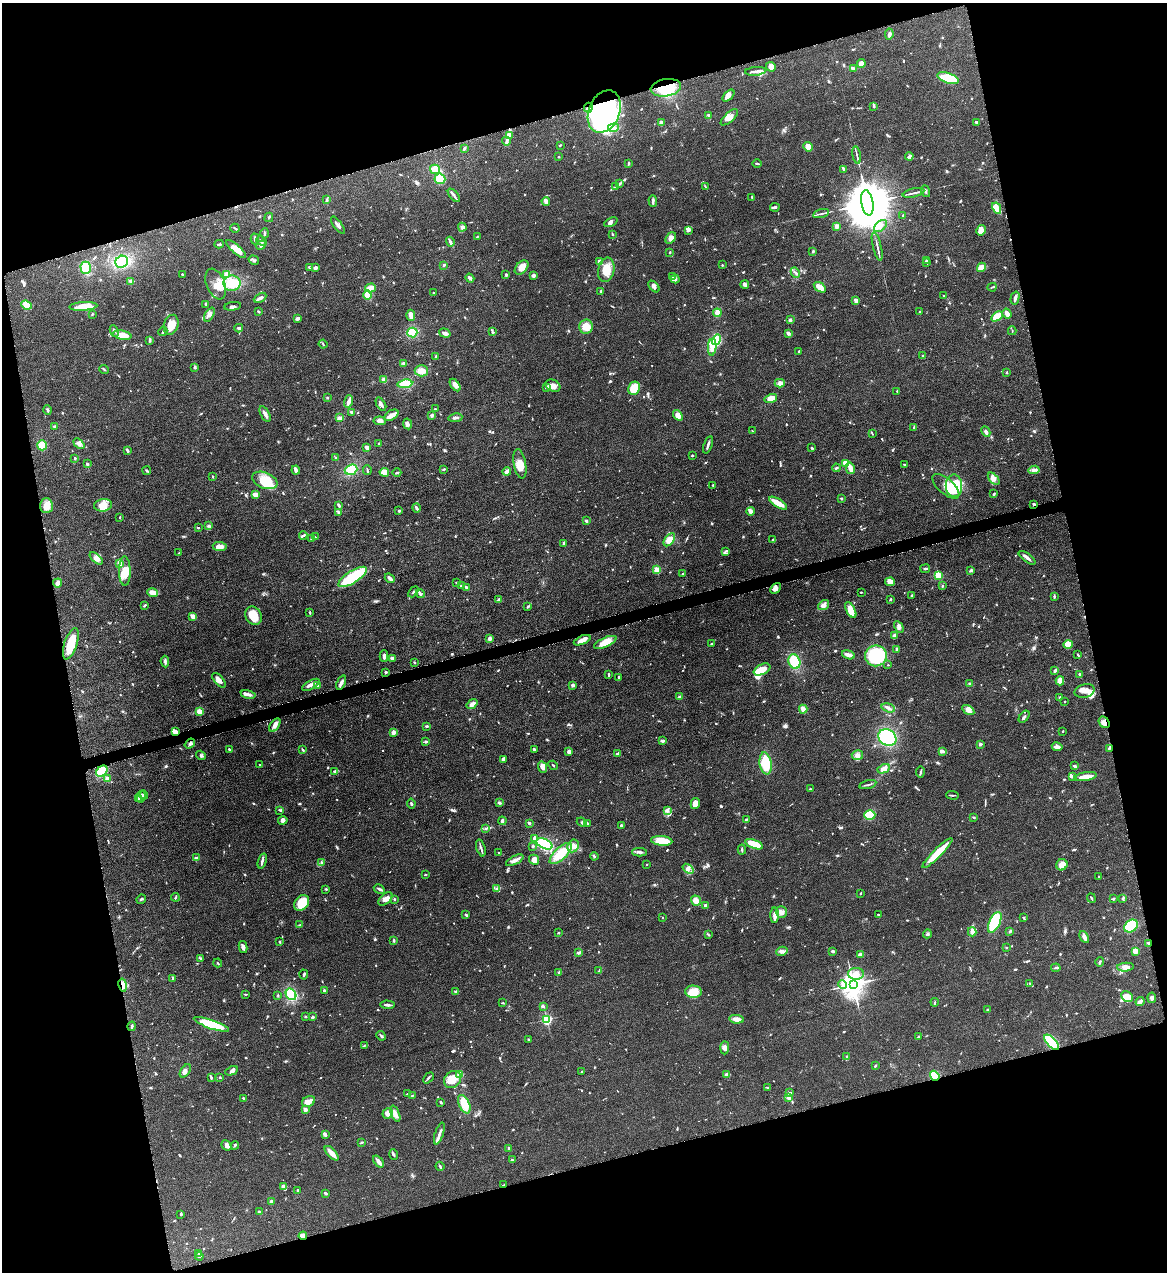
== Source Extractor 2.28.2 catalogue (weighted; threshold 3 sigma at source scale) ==
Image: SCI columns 263-4921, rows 2-5079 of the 5065 x 5080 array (HDU 1 of 3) = the unmasked area's bounding box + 8 px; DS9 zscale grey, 4 x 4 block average (1 PNG px = mean of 4 x 4 image px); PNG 1169 x 1274 px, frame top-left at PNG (2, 3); each listed source drawn as its Kron ellipse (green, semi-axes under 4 px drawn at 4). Shown black and unused: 31% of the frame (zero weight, under 4 of 8 exposures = <1% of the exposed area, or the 3 px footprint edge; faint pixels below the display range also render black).
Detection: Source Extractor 2.28.2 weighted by HDU 2 'WHT'. Background 0.0459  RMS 0.0034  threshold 0.0141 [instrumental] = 3 sigma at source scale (4.09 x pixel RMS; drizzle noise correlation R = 1.36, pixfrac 0.8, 0.05/0.05 arcsec/px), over >= 5 px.
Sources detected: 1126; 1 too faint to see at this stretch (4 x 4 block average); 5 inside a brighter object's white glare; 1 cosmic-ray / hot-pixel residue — neither listed nor drawn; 33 coinciding with a brighter row at this scale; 68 inside a brighter listed object's ellipse — not listed separately; of the other 1018, all 500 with FLUX_AUTO >= 1.64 (the completeness limit of this list) listed and drawn (518 fainter detections not listed), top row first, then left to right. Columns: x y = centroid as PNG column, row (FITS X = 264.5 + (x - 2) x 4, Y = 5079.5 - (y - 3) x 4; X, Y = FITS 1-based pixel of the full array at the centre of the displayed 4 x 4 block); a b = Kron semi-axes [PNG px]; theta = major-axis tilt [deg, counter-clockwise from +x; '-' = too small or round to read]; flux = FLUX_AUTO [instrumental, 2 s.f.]
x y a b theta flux
889 34 6 3 82 5.2
861 63 4 4 - 8.9
771 67 5 4 - 9.2
853 68 4 2 - 7.9
755 71 10 3 5 7.3
948 78 11 5 -19 64
666 88 15 8 8 68
728 96 7 3 46 16
874 106 3 2 - 2.1
588 108 5 3 - 6
604 112 22 15 67 430
709 115 3 2 - 1.8
729 117 11 5 41 14
977 122 3 2 - 3.3
661 123 3 3 - 7.8
613 128 5 3 - 6.2
509 135 3 2 - 2.4
506 141 4 4 - 4.6
560 145 2 2 - 1.8
808 147 5 4 - 20
464 148 4 2 - 2.1
857 155 8 2 -79 4
909 156 4 2 - 4.1
558 157 3 2 - 2.1
628 163 3 2 - 2.8
757 164 4 2 - 2.2
435 169 5 4 - 26
843 169 2 2 - 3.3
440 179 5 5 - 35
619 184 3 3 - 3
616 186 3 2 - 2
705 186 4 2 - 1.8
925 191 6 2 -71 3.3
914 193 11 2 14 4.7
454 195 8 2 -52 4.7
752 197 3 2 - 2.9
327 200 3 2 - 4.2
546 201 4 2 - 9.4
653 201 6 3 -88 4
867 203 13 6 -80 25000
775 207 5 2 - 4.9
997 208 6 3 -62 38
821 213 8 2 16 3.6
903 215 2 2 - 2.1
269 217 5 2 - 2
611 222 7 3 25 5.9
338 225 10 2 -53 6.4
836 226 3 3 - 6.9
880 226 7 4 41 8.7
462 227 4 3 - 4.5
235 228 5 2 - 2.6
688 230 4 3 - 4.6
981 230 5 5 - 14
264 233 5 2 - 3.9
612 234 2 2 - 2.4
477 237 3 2 - 1.9
671 238 6 4 51 9.3
255 239 5 2 - 4.4
261 241 6 2 -41 3.7
450 242 5 3 - 4.7
219 244 4 2 - 3.4
261 245 5 3 - 5.4
877 246 15 2 -77 5.9
236 249 12 4 -42 20
813 251 3 3 - 2.2
670 252 2 2 - 2.7
254 260 5 3 - 3.1
599 261 3 3 - 4.8
926 261 3 2 - 2
122 262 6 5 - 72
927 263 2 2 - 1.9
444 265 3 2 - 2.2
722 265 2 2 - 1.8
310 267 3 2 - 3.2
522 267 8 5 46 18
981 267 5 4 - 15
86 268 6 5 - 37
315 268 2 2 - 7.6
606 270 12 8 77 30
795 273 5 2 - 3.5
182 274 2 2 - 2.4
227 274 4 3 - 11
506 275 3 2 - 3
533 275 4 3 - 5.2
672 277 3 2 - 4.6
470 278 5 2 - 6.3
675 279 4 3 - 4.3
131 281 3 3 - 5.3
232 283 8 7 - 37
216 284 16 9 -68 20
745 284 4 3 - 5.4
654 286 7 3 -46 6.2
820 287 6 3 -34 18
992 287 4 2 - 1.8
370 288 5 3 - 15
601 291 2 2 - 3.2
434 293 3 2 - 2.3
368 295 4 4 - 15
943 296 2 2 - 1.8
260 298 7 3 30 7.8
1015 298 7 2 75 8.3
856 300 4 2 - 9.9
206 304 3 2 - 2
26 305 5 4 - 24
83 306 14 4 4 28
233 306 8 2 9 4.3
258 311 2 2 - 2.7
920 312 2 2 - 2.9
717 313 4 3 - 16
92 314 2 2 - 2
1007 314 5 2 - 19
209 315 8 4 62 7.8
411 315 5 3 - 9.9
997 316 6 3 34 48
297 318 3 2 - 9.1
790 320 3 2 - 5.6
171 325 10 7 73 26
586 327 7 7 - 21
239 328 4 3 - 2.9
114 331 6 2 -65 3.6
163 331 5 2 - 3.9
1012 331 4 2 - 1.6
412 332 5 5 - 41
493 332 3 2 - 2.7
445 333 6 3 -17 7.6
788 333 3 3 - 5.8
122 335 9 4 -11 30
149 340 3 2 - 4.2
716 340 5 4 - 44
323 344 4 2 - 2.1
712 347 8 4 85 20
799 351 2 2 - 1.9
436 356 3 2 - 1.7
922 356 2 2 - 2.1
404 363 3 2 - 4.9
195 367 3 3 - 2.5
104 369 5 2 - 2.6
421 371 7 5 -2 18
1007 372 2 2 - 1.9
384 380 3 2 - 13
780 383 5 3 - 6.7
405 384 7 4 7 28
455 385 7 4 -56 11
553 386 8 5 -24 15
546 387 3 2 - 2.8
634 388 7 5 66 48
897 391 2 2 - 1.9
327 398 2 2 - 2.5
771 398 6 3 15 15
349 401 6 3 72 8.6
381 404 7 2 -59 6.1
435 409 3 2 - 2
47 410 4 2 - 2.5
351 412 3 2 - 4.5
265 414 9 3 -62 7.3
391 415 8 4 33 10
678 415 6 4 -51 15
432 416 3 2 - 3.4
340 418 3 2 - 7.9
455 418 7 2 8 4.8
380 421 6 4 -7 9.6
407 424 5 3 - 6.3
55 426 2 2 - 5.9
914 428 4 2 - 3.9
752 431 2 2 - 1.8
986 432 5 3 - 5.7
872 433 4 2 - 1.8
379 443 2 2 - 3
79 444 6 4 -41 6.4
42 445 5 5 - 36
708 445 9 2 72 6
367 447 4 3 - 8.4
812 448 3 2 - 3.2
127 450 3 2 - 6.1
692 455 2 2 - 7.5
75 458 2 2 - 7.4
335 458 3 2 - 2.5
846 463 4 2 - 21
87 464 3 3 - 2.7
520 464 15 6 -79 24
904 464 2 2 - 2.1
836 468 4 2 - 2.6
850 468 6 4 -78 11
444 469 3 2 - 2.1
296 470 4 2 - 11
351 470 6 5 - 33
367 470 5 2 - 2
1034 470 5 3 - 5.3
147 471 4 2 - 2.5
507 471 4 3 - 12
384 472 5 4 - 23
397 473 4 2 - 3.3
212 476 2 2 - 2
994 479 7 4 -47 9.2
265 480 13 8 -21 43
713 485 2 2 - 5
946 486 16 7 -40 26
954 486 11 8 90 99
256 494 4 2 - 14
994 494 3 2 - 2.1
841 498 2 2 - 2.4
778 503 10 3 -31 26
1034 504 3 2 - 5.8
103 505 9 6 8 26
339 505 4 2 - 4.1
46 506 7 6 - 17
416 508 5 2 - 7
399 511 2 2 - 11
751 511 4 3 - 9.3
338 512 4 3 - 2.9
120 517 3 2 - 1.7
586 521 2 2 - 9.1
209 526 3 2 - 2.2
198 528 2 2 - 2.3
303 535 4 3 - 3.5
315 537 2 2 - 1.6
311 539 2 2 - 3
669 540 7 4 53 19
773 540 2 2 - 2.2
563 544 4 2 - 4.7
220 547 7 4 -7 15
725 552 3 2 - 2.2
179 553 4 2 - 2.2
96 558 8 3 -43 8
1027 558 10 2 -36 8.8
120 563 4 3 - 13
925 569 5 2 - 2.7
657 570 2 2 - 93
971 570 2 2 - 6.5
125 571 14 6 -89 23
682 574 2 2 - 2.3
938 575 2 2 - 100
353 577 16 6 32 110
390 578 5 2 - 9.4
890 582 5 4 - 16
58 583 4 3 - 9.8
457 583 3 2 - 3.1
461 586 2 2 - 3.8
942 586 2 2 - 2.5
466 587 4 3 - 3.3
775 588 6 4 46 9
152 592 5 3 - 21
413 592 6 2 46 2.8
861 592 2 2 - 1.7
420 594 4 2 - 3.9
912 596 3 2 - 3.8
1054 597 3 2 - 2.9
499 599 3 2 - 3.8
890 599 2 2 - 2.4
145 605 4 2 - 2.1
824 605 6 4 38 9.8
528 607 3 2 - 2.8
851 610 9 4 -62 27
310 612 3 2 - 2.4
193 616 3 2 - 15
253 616 9 8 - 29
899 627 6 4 -63 6
894 636 4 2 - 12
490 638 3 3 - 7.5
582 640 9 3 24 18
605 642 12 5 24 28
71 644 16 6 72 42
711 644 2 2 - 5.7
1068 645 5 4 - 22
897 649 2 2 - 6
1078 654 3 2 - 1.9
848 655 7 3 -19 12
384 656 5 2 - 5.9
876 656 11 10 - 120
392 658 2 2 - 6.9
794 661 7 6 - 52
165 662 6 3 -84 4
414 662 3 2 - 1.9
888 665 2 2 - 4.2
762 669 9 5 26 27
1055 671 3 2 - 4
385 672 3 2 - 2.6
1079 674 2 2 - 3.7
609 675 4 2 - 2.5
619 678 3 2 - 4.6
219 680 9 4 -49 11
1060 681 4 4 - 16
341 683 7 3 66 7.1
970 683 4 2 - 2.6
311 685 10 3 29 8.5
317 685 3 3 - 6.4
573 685 3 2 - 4.7
1085 691 10 6 14 17
248 694 7 3 -12 7.9
679 697 2 2 - 24
1060 697 3 2 - 3.1
1065 701 2 2 - 4.4
472 704 6 3 37 9.6
888 708 7 2 -18 5.2
803 709 4 3 - 9.8
968 710 7 3 -31 9
199 711 2 2 - 59
1024 717 7 2 52 2.7
1104 722 6 5 - 10
275 725 7 4 55 11
427 726 3 2 - 3.3
1063 731 2 2 - 2.3
175 732 4 3 - 10
393 732 4 3 - 8.5
887 737 9 8 - 120
662 741 3 2 - 7.7
426 742 2 2 - 11
190 744 6 3 38 4.3
980 744 3 2 - 3.7
1057 747 5 3 - 7
1109 748 4 2 - 2.7
229 749 4 2 - 2.1
534 749 3 3 - 2.5
303 750 4 2 - 1.8
569 751 4 3 - 4
942 751 4 3 - 7.7
617 754 4 2 - 3.1
201 755 5 3 - 3.5
857 755 6 5 - 8.2
503 760 4 3 - 7.7
766 763 11 6 -81 48
260 765 2 2 - 2.3
553 765 5 2 - 1.8
1074 766 3 2 - 3.6
542 767 6 4 -67 12
884 769 6 4 28 13
102 771 6 4 42 60
334 771 4 2 - 2.4
920 772 5 2 - 2.7
1072 776 4 2 - 6
1086 777 11 3 9 21
107 778 3 3 - 6.1
868 785 8 2 14 3.9
810 789 2 2 - 3.3
144 795 4 3 - 2.6
953 795 6 2 -2 2.6
141 797 6 2 78 3.8
138 799 3 2 - 2.2
411 803 5 2 - 2.8
499 803 4 2 - 3.6
695 804 5 4 - 18
280 810 4 2 - 2.8
668 811 3 2 - 3.2
870 815 5 5 - 47
973 817 3 2 - 1.7
746 819 3 2 - 1.9
283 820 5 4 - 5.5
502 821 4 3 - 5
582 822 5 3 - 3.5
529 823 3 3 - 3.1
587 823 3 2 - 2.4
621 825 2 2 - 4.3
486 828 3 2 - 1.8
535 839 4 3 - 13
662 841 10 5 -5 50
544 844 8 5 -24 91
754 844 9 3 -21 56
533 846 2 2 - 9.2
573 846 6 5 - 11
481 848 8 2 -74 4.2
742 850 5 2 - 2.7
498 852 2 2 - 1.8
639 852 7 3 1 4.9
937 853 21 4 45 49
561 854 14 6 43 58
594 856 4 2 - 2.8
197 857 3 2 - 2.6
515 860 9 3 28 9.1
534 860 5 5 - 12
262 861 7 2 72 5.1
321 862 3 2 - 2.3
647 864 2 2 - 3.1
1062 865 6 5 - 18
688 869 6 4 -37 7.6
425 875 3 2 - 2
1099 876 2 2 - 4.1
326 889 3 2 - 1.7
379 889 6 2 -31 4.6
496 889 2 2 - 4
860 893 3 2 - 2.2
175 897 4 2 - 2.5
1091 898 5 2 - 2.3
1114 898 3 2 - 2.3
1123 898 4 3 - 3.2
141 899 5 2 - 3.1
385 899 8 5 41 10
394 899 2 2 - 4
696 901 5 4 - 13
302 903 9 6 53 43
705 905 2 2 - 18
781 912 6 5 - 8.1
466 914 3 2 - 3.3
775 915 8 2 -90 9.7
878 915 2 2 - 3.7
1023 917 2 2 - 1.7
662 918 2 2 - 1.8
995 922 11 5 65 84
300 925 3 2 - 2.4
1131 926 7 5 38 130
1010 931 2 2 - 2
972 932 4 4 - 11
558 933 2 2 - 1.7
708 934 4 2 - 2.2
927 934 4 2 - 2.4
1084 937 6 3 -64 8.9
394 940 3 2 - 3
280 942 3 2 - 2
1148 943 3 2 - 1.7
243 947 6 3 -78 7.3
1006 947 2 2 - 2.8
782 951 5 4 - 6.3
833 951 3 2 - 5.5
1135 951 3 3 - 15
578 953 4 2 - 5.9
860 954 4 2 - 7.6
201 958 3 2 - 2.6
1100 962 4 2 - 3.6
218 963 4 2 - 1.8
1126 967 8 4 4 14
1056 968 5 2 - 2.9
599 971 4 2 - 2.2
559 972 3 2 - 3
856 974 8 6 2 15
304 975 5 2 - 2.4
173 978 3 2 - 2
1030 983 2 2 - 2
843 984 4 2 - 4
853 984 4 3 - 2700
123 985 6 3 -79 15
324 991 3 2 - 4.2
456 992 3 2 - 2.6
693 992 8 6 -4 30
245 994 4 2 - 1.9
291 994 6 5 - 61
278 995 3 2 - 1.7
1127 996 6 5 - 15
1152 998 5 3 - 4.1
935 1002 4 2 - 1.9
1140 1002 4 2 - 10
503 1003 3 2 - 1.9
387 1005 7 2 -3 6.3
543 1006 3 2 - 2.4
987 1010 2 2 - 1.7
305 1017 3 2 - 1.7
313 1017 2 2 - 4
547 1019 2 2 - 290
737 1019 7 3 -5 10
211 1024 18 4 -19 77
132 1026 5 2 - 3.3
381 1036 5 3 - 3.1
918 1037 4 3 - 2.9
529 1040 2 2 - 7.5
1051 1042 9 4 -48 110
364 1046 3 2 - 1.7
725 1048 6 4 90 8.2
847 1057 3 2 - 3.3
875 1065 3 2 - 2.4
185 1071 7 3 56 6.3
232 1071 6 4 28 6.5
582 1072 3 2 - 2.4
460 1075 2 2 - 44
727 1075 3 3 - 11
935 1076 5 4 - 63
211 1077 4 2 - 2.2
220 1078 3 2 - 1.8
428 1078 6 2 47 3.6
453 1079 9 8 - 31
768 1088 3 2 - 2
790 1093 3 2 - 3.3
408 1094 4 2 - 3.7
412 1095 3 2 - 1.7
789 1097 2 2 - 50
243 1098 3 2 - 2.6
309 1101 7 5 28 9.6
441 1102 3 2 - 3.1
464 1104 10 5 -65 34
305 1110 3 3 - 7
388 1113 5 5 - 11
395 1114 9 3 -68 11
439 1133 11 2 72 7.4
325 1134 4 2 - 2.6
361 1143 3 2 - 1.8
227 1145 5 4 - 7.6
235 1145 4 2 - 2.1
509 1148 3 2 - 3.1
332 1153 9 3 -47 19
394 1154 5 2 - 3.1
512 1160 3 2 - 3.2
378 1161 7 2 -51 10
440 1166 5 2 - 2.9
504 1185 4 2 - 2.5
283 1186 3 2 - 8.6
297 1190 3 2 - 2.3
325 1193 3 2 - 4.5
271 1202 3 2 - 4.9
259 1212 2 2 - 4.3
181 1214 3 2 - 1.8
303 1236 4 4 - 11
198 1254 4 2 - 2.7
199 1256 4 2 - 2.7
Overlapping masked pixels (flux is a lower limit): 12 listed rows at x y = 666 88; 588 108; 604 112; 1034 504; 1104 722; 175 732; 1148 943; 123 985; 1051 1042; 935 1076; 504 1185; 303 1236
Diffuse or blended objects may show on this block-average render without a row.